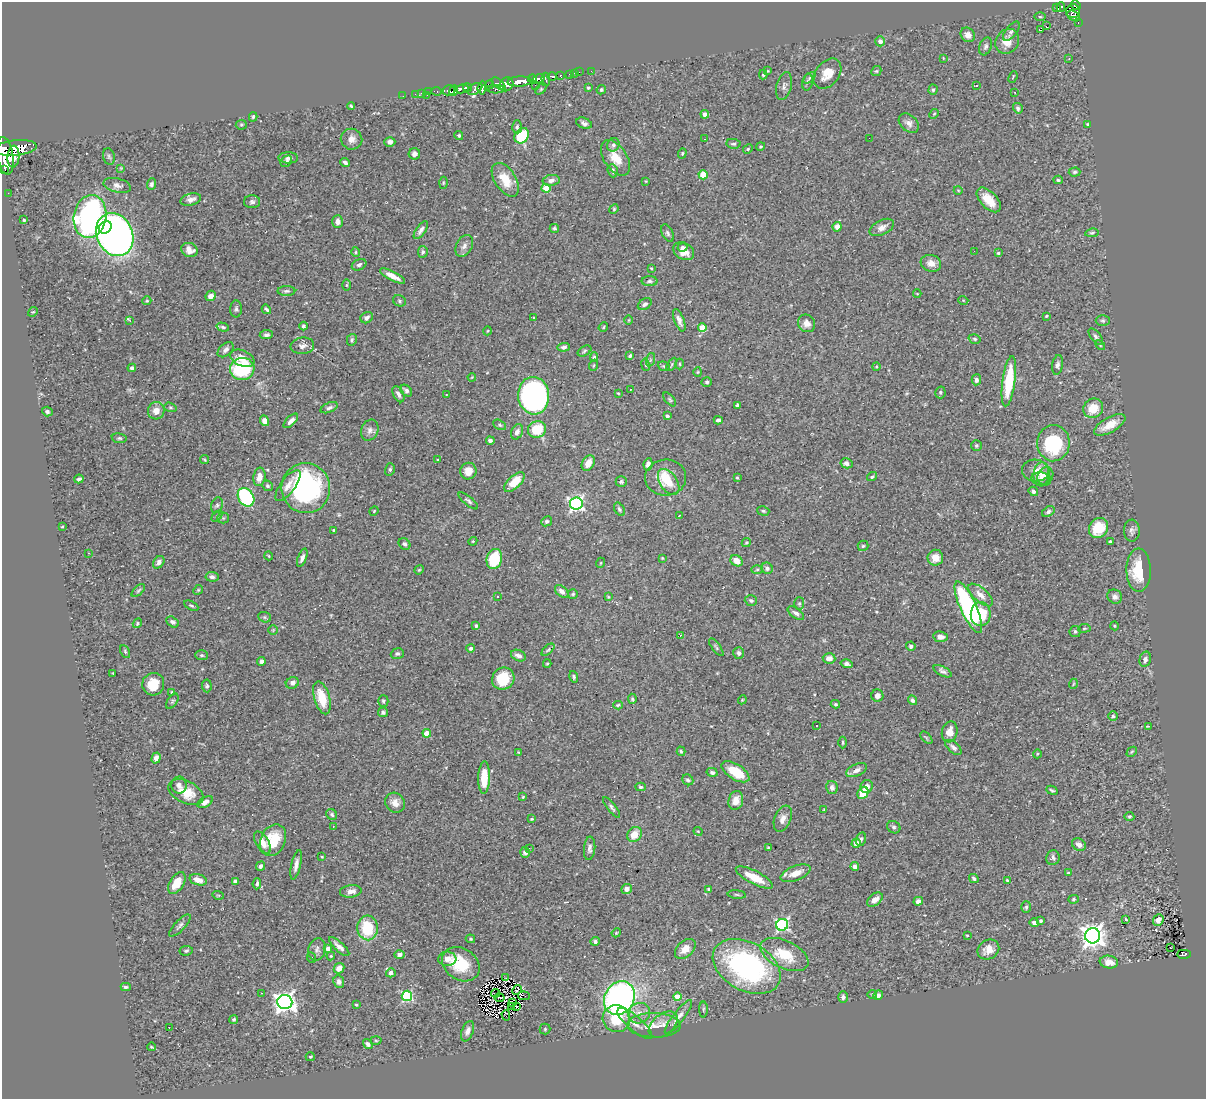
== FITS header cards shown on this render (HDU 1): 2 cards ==
NAXIS1  =                 1204
NAXIS2  =                 1097

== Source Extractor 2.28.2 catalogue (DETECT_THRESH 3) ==
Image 1204 x 1097 px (HDU 1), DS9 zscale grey, 1 PNG px = 1 image px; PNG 1208 x 1101 px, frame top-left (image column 1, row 1097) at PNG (2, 2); each listed source drawn as its Kron ellipse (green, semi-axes under 4 px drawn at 4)
Background 0.538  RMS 0.024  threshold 0.0723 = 3 sigma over >= 5 px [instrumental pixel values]
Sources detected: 463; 4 with non-positive FLUX_AUTO (blend fragments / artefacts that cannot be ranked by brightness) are neither listed nor drawn; the other 459 listed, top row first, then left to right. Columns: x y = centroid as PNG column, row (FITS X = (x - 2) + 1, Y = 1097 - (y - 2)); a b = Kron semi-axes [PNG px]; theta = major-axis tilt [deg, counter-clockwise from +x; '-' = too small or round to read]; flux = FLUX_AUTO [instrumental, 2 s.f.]
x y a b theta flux
1076 5 5 4 - 160
1061 7 5 3 - 44
1056 8 3 2 - 9.4
1073 11 7 6 - 310
1074 16 7 4 -33 200
1040 17 5 3 - 1.7
1078 23 4 2 - 14
1046 26 2 2 - 2200
1041 30 3 2 - 15
1011 31 11 5 51 4.9
968 35 8 6 -50 8.2
880 41 5 5 - 7.5
1007 41 13 11 55 22
986 46 9 6 69 4.9
943 58 3 2 - 1.1
1069 59 3 2 - 0.99
591 71 2 2 - 3.9
768 71 4 2 - 1.1
876 71 5 4 - 2.2
579 72 2 2 - 2.8
574 73 2 2 - 6.6
570 74 3 3 - 37
763 74 5 3 - 2.7
827 74 17 12 51 24
560 76 3 3 - 69
552 77 5 4 - 160
1013 77 6 3 67 1.6
809 78 7 4 42 2.6
532 79 4 3 - 320
539 79 6 4 29 400
546 79 7 3 -85 63
519 81 12 5 2 1500
807 82 8 5 77 3.8
499 84 8 4 -41 190
506 84 7 6 - 740
489 85 5 4 - 150
535 85 2 2 - 3.8
976 85 3 2 - 1.2
784 86 14 7 77 7
468 88 4 3 - 270
482 88 7 4 85 280
588 88 3 3 - 2.7
462 89 6 4 10 400
475 89 8 5 32 290
495 89 9 4 -2 140
541 89 6 4 46 2.3
449 90 6 5 - 290
601 90 5 4 - 2.8
933 90 5 4 - 2.5
436 91 5 3 - 17
454 91 5 3 - 270
428 92 2 2 - 11
421 93 3 3 - 13
1015 93 3 2 - 1.5
415 94 2 2 - 6.2
427 95 3 2 - 2.3
403 96 2 2 - 2.1
351 106 4 4 - 2.2
1018 108 5 4 - 3
705 114 4 4 - 5.4
934 114 5 4 - 1.9
253 117 4 3 - 2.9
584 123 8 5 -21 5.2
909 123 11 8 -42 8.3
1088 124 3 3 - 1.7
241 125 5 5 - 2.3
517 127 6 5 - 3.4
459 136 4 4 - 3.1
522 136 8 6 57 64
869 138 2 2 - 1
352 139 11 10 - 10
705 139 3 2 - 2.7
390 142 5 5 - 5.5
733 144 7 5 -7 3.5
613 145 7 6 - 4.8
760 146 4 4 - 1.7
16 148 21 7 6 2400
748 149 5 4 - 2.2
682 153 5 4 - 1.8
414 154 6 5 - 7
5 156 19 8 -80 2900
13 157 11 6 85 990
109 157 8 6 -73 3.8
288 158 10 5 -1 4.8
615 158 20 11 -56 27
286 161 6 5 - 2.6
345 162 5 3 - 4.3
121 168 4 4 - 1.5
5 170 2 2 - 17000
613 171 6 5 - 4.5
1075 172 6 4 2 3.2
703 175 4 4 - 50
505 180 19 10 -57 34
551 180 8 5 9 7.7
1058 180 5 4 - 2.6
646 181 4 3 - 1.2
443 183 6 3 89 1.6
151 184 6 4 69 4.4
117 185 14 7 -13 7.7
546 188 4 4 - 46
958 190 4 3 - 1.2
8 193 2 2 - 5.7
191 199 10 6 15 8.5
989 200 15 8 -46 29
252 202 8 6 -1 4.3
614 209 5 4 - 1.9
90 217 22 16 80 480
24 220 4 3 - 2.3
338 222 6 5 - 7
105 227 7 5 34 81
837 227 5 4 - 7.8
882 227 13 7 27 10
554 228 4 4 - 2.4
421 230 10 4 55 6.9
667 233 9 5 -64 4
1092 233 6 4 10 2.5
115 235 22 18 -66 1100
464 246 11 8 60 7.9
683 247 5 4 - 4.3
189 250 8 7 - 11
684 251 11 8 -29 16
974 251 2 2 - 1
356 252 5 3 - 1.8
423 252 6 5 - 3
998 253 4 3 - 2.3
931 263 10 8 -18 12
359 265 8 5 26 5.1
651 268 3 2 - 1.4
393 276 14 4 -27 15
650 281 8 5 -1 3.9
347 285 6 4 89 1.8
286 291 9 5 1 3.9
917 294 4 3 - 1
211 296 5 5 - 8.6
963 300 5 3 - 1.3
147 301 4 4 - 1.8
399 301 7 5 -26 3.1
645 304 7 5 34 4.4
236 309 8 6 89 3.9
266 309 5 3 - 3.4
33 312 5 4 - 2.1
1046 316 4 3 - 1.5
533 317 3 2 - 2.6
367 318 6 5 - 5.3
629 320 5 3 - 1.5
679 320 12 5 -69 8.8
130 321 3 2 - 18
1103 321 7 5 -1 2.9
807 323 9 8 - 11
303 326 4 4 - 3.2
223 327 6 4 -17 2.6
603 327 5 4 - 2.1
702 328 4 4 - 39
487 331 4 3 - 1.3
266 335 7 4 6 4
1096 337 10 5 -52 4.3
975 339 6 4 -16 2.8
352 340 6 5 - 3
1100 345 6 3 -46 1.7
302 346 12 8 7 7.8
564 347 6 4 3 4.2
226 350 9 6 42 6.1
584 351 7 4 29 3
630 356 4 3 - 2.4
594 357 5 4 - 2.9
242 358 12 7 -23 15
650 360 7 4 71 3
672 364 7 4 60 2.7
680 364 5 3 - 1.5
594 365 5 3 - 1.6
645 365 6 3 -80 1.6
1058 365 10 5 80 5.1
664 366 6 4 -21 2.1
876 367 4 3 - 1.4
132 368 4 3 - 4.6
242 369 12 11 - 120
698 372 4 4 - 1.8
472 377 4 3 - 1.2
976 380 5 4 - 5.8
1009 381 25 6 82 78
707 382 5 5 - 3.1
630 389 2 2 - 1
406 391 7 5 -46 4.7
940 392 6 5 - 2.7
618 393 3 3 - 1.3
398 394 9 5 -62 5.8
446 395 4 2 - 0.96
534 396 18 15 -84 470
670 399 8 4 -49 2.7
737 405 4 3 - 3.6
170 407 6 4 -18 2.5
329 408 9 5 23 4.5
1093 408 10 9 - 30
156 411 9 8 - 14
47 412 5 4 - 3.6
667 416 3 3 - 4.3
718 420 4 4 - 4.4
265 421 5 4 - 9.9
291 421 9 4 44 6.5
500 425 7 4 -28 2.7
1110 425 17 7 29 23
370 430 11 8 69 7.5
537 430 9 8 - 45
517 432 8 5 64 8
119 438 7 5 -9 3
490 440 4 3 - 4.4
1053 443 18 16 86 120
976 445 5 5 - 3
204 460 5 3 - 1.6
438 460 3 2 - 1.2
588 463 8 6 64 16
846 463 6 5 - 4.9
648 464 6 4 81 7.2
390 469 6 5 - 3.2
468 471 8 8 - 19
1035 471 13 11 -2 16
1041 474 12 8 85 12
1045 476 9 7 56 8.2
259 477 9 6 81 15
872 477 5 3 - 2.4
666 478 20 18 5 41
737 478 4 3 - 1.6
79 479 5 3 - 3.4
1041 479 10 6 -10 7.2
514 482 13 6 43 34
621 482 5 5 - 3.2
669 482 14 8 -57 19
268 486 5 5 - 3.3
288 486 19 7 54 14
306 488 25 24 - 280
1033 491 5 4 - 4.4
246 497 10 7 -56 140
468 501 12 4 -40 4
576 504 6 6 - 360
217 505 8 5 70 4.2
619 509 7 4 -59 3.5
374 511 5 4 - 1.5
763 511 6 4 -15 2.6
1048 512 7 4 35 3.9
217 516 6 4 44 2.2
679 516 2 2 - 1.3
223 518 5 5 - 2.2
547 521 6 5 - 3.8
62 527 4 3 - 1.3
1098 528 10 9 - 44
333 530 3 3 - 1.5
1132 531 11 8 -87 5.9
473 541 4 3 - 1.5
1110 541 3 3 - 2
746 542 5 4 - 2.1
404 544 6 5 - 3.9
863 546 5 5 - 2.9
88 553 2 2 - 1.4
269 556 4 3 - 1.4
302 558 10 4 69 5.5
662 558 3 2 - 1.3
935 558 8 8 - 18
494 559 10 7 74 68
736 561 6 5 - 14
159 562 7 5 55 5.1
600 563 5 3 - 1.2
767 568 6 5 - 5.9
419 570 5 4 - 1.9
757 570 6 4 2 2.5
1139 570 22 12 -89 56
212 577 6 5 - 5
138 590 8 4 42 2.7
198 590 5 4 - 2.1
562 591 8 5 -42 7.5
573 594 5 5 - 2.6
981 595 15 7 -42 13
497 596 3 2 - 2.8
608 597 4 3 - 1.8
1115 597 8 7 - 6.3
751 600 6 5 - 3.3
799 604 6 5 - 2.7
191 606 8 3 -29 2.4
968 607 28 8 -66 280
796 613 9 5 -36 5.2
981 614 12 10 89 49
265 617 7 5 -21 2.5
173 622 7 5 -31 3.8
137 623 5 4 - 2.2
476 626 3 3 - 3.4
1115 626 4 3 - 1.3
1084 628 6 3 9 1.5
273 630 4 4 - 1.7
1075 631 5 5 - 3.4
680 636 4 2 - 1.4
940 637 7 5 -7 9.4
911 646 5 4 - 4
716 647 10 4 -54 3.1
471 648 4 4 - 3.9
548 650 8 3 45 0.93
125 651 7 4 -64 2.3
739 653 6 5 - 4.7
397 654 6 5 - 3
202 655 6 5 - 2.6
518 656 8 5 -25 6.8
829 658 6 5 - 11
1145 659 8 5 76 5.9
261 661 4 4 - 4.9
547 663 4 3 - 1.7
847 664 6 4 -15 4.7
942 671 10 4 -27 5.2
113 673 2 2 - 1.2
574 677 6 4 -74 3
503 679 11 10 - 49
292 683 7 5 24 7.4
153 684 11 11 - 33
1073 684 5 3 - 1.3
207 686 6 5 - 3.6
172 692 4 3 - 1.6
877 695 6 6 - 8.9
322 698 17 7 -74 36
632 699 5 4 - 2.2
742 700 4 3 - 1.4
912 700 5 4 - 4
172 701 8 5 57 2.9
383 701 6 5 - 2.8
835 704 4 3 - 2.2
618 705 5 3 - 2.2
383 712 5 5 - 3.8
1113 716 5 4 - 2.7
817 725 3 2 - 1.7
1149 726 4 2 - 3.4
950 732 10 7 76 14
427 733 4 4 - 25
926 738 7 4 -45 2.3
843 742 6 3 90 1.9
953 747 10 5 -40 5.7
681 751 5 3 - 2.4
518 752 4 3 - 1.3
1132 752 6 3 44 1.7
1037 754 4 3 - 1.3
156 758 5 4 - 7.2
856 770 11 6 25 8.4
712 772 5 4 - 4.1
735 772 16 7 -32 44
484 778 16 6 89 37
688 780 6 5 - 3.2
179 785 8 7 - 5.8
867 786 6 6 - 11
641 787 5 4 - 2.3
832 787 6 5 - 6.4
1052 790 6 3 -23 2.4
186 792 19 11 -26 33
863 793 6 5 - 32
523 797 3 3 - 1.7
736 800 9 7 75 15
205 802 8 5 30 9.2
395 803 10 9 - 11
611 807 12 4 -51 4.2
824 810 3 2 - 1.1
332 815 6 5 - 2.6
1129 816 5 4 - 2.7
531 819 3 3 - 2.1
783 819 14 8 68 11
333 826 2 2 - 0.86
894 827 7 6 - 3.8
698 831 4 4 - 1.6
634 834 8 6 51 22
861 839 7 5 74 3.2
273 840 16 12 65 50
262 842 12 6 -57 16
856 843 5 4 - 8.5
1079 844 7 6 - 9.1
768 847 3 2 - 1.2
529 848 3 3 - 1.9
590 848 12 5 85 5.7
525 852 5 5 - 4.6
322 857 3 2 - 1.3
1053 858 7 6 - 4.4
296 865 15 4 77 8.7
261 866 5 4 - 3.9
855 867 4 4 - 7.7
796 873 16 7 22 18
1068 873 4 4 - 2
754 877 20 6 -28 31
974 879 5 3 - 2.6
198 880 9 5 -16 15
1007 880 3 3 - 2
235 881 4 3 - 2.7
177 883 12 7 58 30
257 884 6 4 84 3.1
627 889 5 5 - 7
709 889 4 3 - 2.5
351 891 11 6 7 11
218 895 6 3 -17 1.5
737 895 9 3 -5 2.4
1073 899 5 4 - 2.2
875 900 9 5 39 10
918 901 5 4 - 7.3
1026 907 6 5 - 2.7
1126 920 3 2 - 1.9
1158 920 6 5 - 7.7
1041 921 3 3 - 2.7
1034 922 5 4 - 4.9
782 925 6 6 - 290
180 926 14 5 47 5.4
367 928 12 10 -87 73
616 933 4 3 - 1.5
967 935 3 2 - 1.6
1093 936 7 7 - 1200
470 939 5 4 - 2.1
595 941 4 4 - 4.7
339 947 13 4 -42 8.6
1170 948 2 2 - 2.1
317 949 11 8 73 7.8
328 949 4 4 - 13
685 949 12 8 43 16
988 949 11 9 31 16
186 951 7 4 9 2.5
1184 954 7 4 0 67
399 955 5 4 - 5.6
784 955 26 13 -25 51
331 956 4 3 - 1.6
312 958 5 3 - 1.4
447 959 9 7 3 12
1109 962 9 6 -9 14
461 964 20 15 -34 50
747 966 36 24 -29 340
339 968 5 5 - 13
391 973 5 4 - 9.6
506 978 3 2 - 3.9
339 982 6 5 - 6.4
126 987 5 3 - 3.4
517 990 5 2 - 1.1
261 993 3 2 - 1.9
496 993 4 2 - 2.2
872 994 5 4 - 2
878 995 5 4 - 4.6
407 996 5 5 - 140
524 996 6 3 -7 4.5
677 997 4 4 - 29
843 997 6 5 - 4.8
499 998 5 2 - 0.43
619 998 17 14 58 570
285 1002 7 7 - 940
512 1003 2 2 - 1.2
356 1005 3 2 - 1.8
516 1006 2 2 - 1.4
511 1007 4 2 - 1.3
703 1009 8 3 89 2.1
639 1013 11 10 - 13
506 1015 5 2 - 2.5
678 1017 21 5 52 11
234 1019 4 4 - 2.5
616 1019 14 13 - 47
635 1023 22 7 -41 15
654 1025 27 12 -1 27
663 1025 17 10 39 14
169 1027 2 2 - 2.8
545 1029 5 5 - 2.4
467 1031 11 5 68 8.4
376 1041 5 3 - 1.5
368 1044 5 4 - 6.1
152 1047 4 3 - 1.5
310 1057 4 3 - 1.9
At the frame edge (FLAGS 8, measured only in part): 1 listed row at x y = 5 156
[4 non-positive-flux detections neither listed nor drawn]